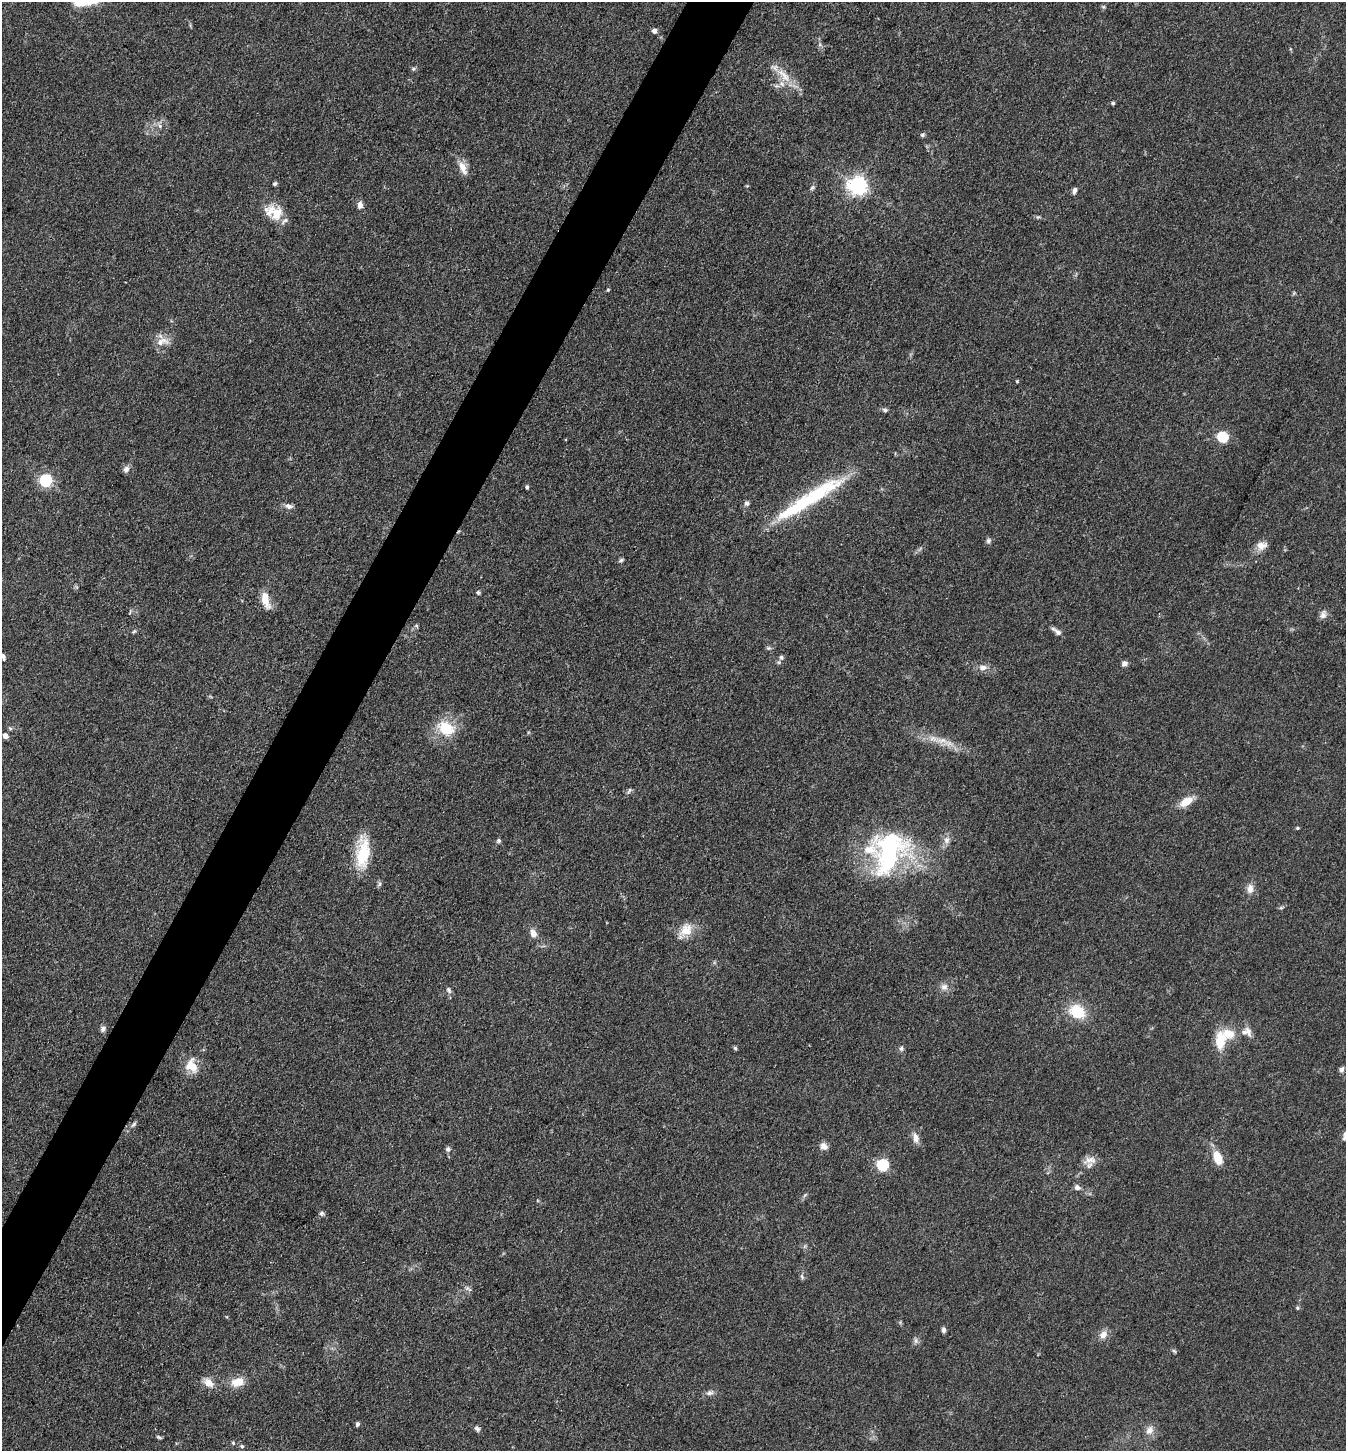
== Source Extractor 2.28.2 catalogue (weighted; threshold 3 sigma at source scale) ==
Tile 7 of 4 x 4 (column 3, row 2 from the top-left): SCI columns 2975-4318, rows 2903-4351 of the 5809 x 5802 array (HDU 1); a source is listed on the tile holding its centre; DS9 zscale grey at full resolution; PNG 1348 x 1453 px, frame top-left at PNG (2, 2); no overlay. Shown black and unused: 4% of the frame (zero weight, under 3 of 4 exposures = <1% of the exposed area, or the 3 px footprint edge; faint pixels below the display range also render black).
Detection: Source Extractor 2.28.2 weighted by HDU 2 'WHT'; one run over the whole footprint, this tile lists its part. Background 0.0789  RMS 0.0063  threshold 0.0282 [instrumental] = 3 sigma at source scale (4.5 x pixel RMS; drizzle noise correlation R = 1.50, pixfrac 1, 0.05/0.05 arcsec/px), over >= 5 px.
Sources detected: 100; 2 inside a brighter object's white glare — not listed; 6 inside a brighter listed object's ellipse — not listed separately; the other 92 listed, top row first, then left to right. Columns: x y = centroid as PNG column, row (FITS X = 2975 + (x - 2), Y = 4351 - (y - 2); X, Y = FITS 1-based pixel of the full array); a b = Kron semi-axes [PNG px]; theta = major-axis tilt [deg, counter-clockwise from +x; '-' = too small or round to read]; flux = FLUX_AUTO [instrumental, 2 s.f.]
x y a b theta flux
654 31 5 4 - 3.4
413 69 6 5 - 1.1
784 75 28 10 -48 12
1113 103 5 4 - 0.97
160 126 8 5 -71 1.8
922 135 6 5 - 1.1
463 168 17 8 -65 7
275 184 6 4 38 1.1
857 185 7 6 - 300
812 188 8 5 62 1.3
1074 190 8 5 75 2.1
360 205 7 6 - 4.1
277 214 23 15 65 11
1038 217 6 5 - 0.98
608 290 4 4 - 0.64
162 342 20 10 15 6.8
1017 381 4 4 - 0.6
885 410 7 5 -17 1.4
1222 437 6 5 - 58
126 469 9 7 68 2.5
45 480 5 5 - 100
527 487 4 3 - 1.4
747 503 7 6 - 1.7
800 505 114 15 32 56
289 506 10 6 -16 2.8
988 541 8 6 66 1.6
1261 546 14 10 13 5.5
621 560 7 4 21 1.1
478 592 5 4 - 1
265 600 20 8 -74 9.1
1323 615 12 8 67 3
416 626 6 4 -30 0.81
134 631 6 4 44 0.93
1058 632 11 7 -39 3
768 648 6 5 - 1.2
3 657 8 5 -68 2
781 657 7 7 - 1.9
1124 664 8 6 31 2.2
983 668 12 7 -1 3.7
10 728 6 5 - 1.1
446 728 19 14 -31 21
5 736 4 4 - 5
944 741 37 8 -19 12
629 791 10 5 57 1.4
1186 802 15 8 33 9.3
1297 828 5 4 - 0.73
947 840 10 8 79 3.5
498 841 6 5 - 1.3
889 850 42 38 46 95
363 853 38 15 84 26
379 884 8 5 78 1.3
1250 889 13 9 87 4.3
1281 908 6 4 1 0.91
685 930 22 13 51 10
533 933 11 8 -65 4.2
944 987 10 9 - 3.6
449 990 9 6 -70 1.9
1077 1012 17 13 -31 21
103 1029 8 6 56 2
1248 1031 17 7 -69 3.8
1220 1041 22 12 87 15
735 1048 5 4 - 0.98
901 1048 7 5 -78 1.5
191 1066 18 14 -74 11
1341 1070 8 6 73 2.1
134 1124 9 4 48 1.4
916 1138 14 7 -76 4.3
824 1146 9 7 -37 3.8
448 1149 6 6 - 1.7
1218 1158 14 8 -69 12
1090 1160 19 10 11 5.5
882 1165 6 5 - 82
1077 1187 8 6 -32 2.3
805 1195 7 4 45 1.1
321 1213 7 5 28 1.4
805 1246 7 4 71 0.99
802 1277 8 4 -64 1.3
469 1289 10 4 -27 1.5
1297 1308 5 4 - 0.9
944 1330 6 4 90 2.2
1103 1335 11 9 49 4.9
916 1341 9 5 -85 1.8
1174 1351 7 4 -44 0.97
238 1382 16 11 15 9.3
208 1383 12 9 -31 6.4
710 1393 10 7 6 2.4
357 1424 5 4 - 1.4
477 1429 7 5 -57 2
1150 1430 11 9 58 4.6
159 1437 7 4 -25 0.97
233 1443 5 4 - 0.81
242 1446 6 5 - 1.1
Isophote crosses this tile's border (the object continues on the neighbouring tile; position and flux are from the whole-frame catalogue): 1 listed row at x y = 3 657